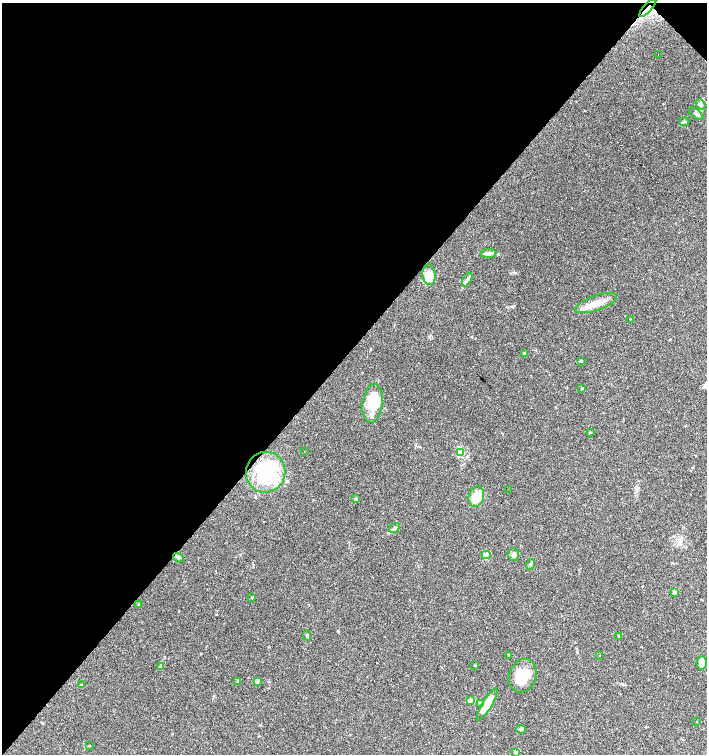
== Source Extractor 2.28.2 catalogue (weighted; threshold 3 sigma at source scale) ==
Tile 2 of 4 x 4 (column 2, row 1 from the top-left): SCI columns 1569-2977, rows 4511-6013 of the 6020 x 6013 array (HDU 1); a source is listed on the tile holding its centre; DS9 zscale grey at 2 x 2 block average (1 PNG px = mean of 2 x 2 image px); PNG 709 x 756 px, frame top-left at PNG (2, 3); each listed source drawn as its Kron ellipse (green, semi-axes under 4 px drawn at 4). Shown black and unused: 46% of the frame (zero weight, under 3 of 4 exposures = <1% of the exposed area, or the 3 px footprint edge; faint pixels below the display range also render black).
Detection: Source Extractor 2.28.2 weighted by HDU 2 'WHT'; one run over the whole footprint, this tile lists its part. Background 0.0878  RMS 0.0058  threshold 0.0263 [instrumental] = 3 sigma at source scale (4.5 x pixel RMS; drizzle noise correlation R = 1.50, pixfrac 1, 0.0396/0.0396 arcsec/px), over >= 5 px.
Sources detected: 63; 3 inside a brighter object's white glare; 11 cosmic-ray / hot-pixel residue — neither listed nor drawn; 2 inside a brighter listed object's ellipse — not listed separately; the other 47 listed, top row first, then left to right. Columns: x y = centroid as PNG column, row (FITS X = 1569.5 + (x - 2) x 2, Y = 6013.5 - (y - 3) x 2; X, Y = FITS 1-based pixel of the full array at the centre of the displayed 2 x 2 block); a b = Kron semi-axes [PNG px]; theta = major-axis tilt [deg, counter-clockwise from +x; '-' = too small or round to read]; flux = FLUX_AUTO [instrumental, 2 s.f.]
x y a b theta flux
648 8 12 3 48 6.1
658 54 2 2 - 0.61
700 104 6 4 -51 4.5
696 114 8 3 -37 3.3
684 122 5 3 - 2
488 254 8 4 6 4.9
429 275 10 6 -81 15
467 280 7 3 60 3.4
596 303 22 7 20 17
630 319 2 2 - 0.53
525 354 3 3 - 2.2
581 361 3 3 - 1.7
582 388 3 2 - 1.2
372 403 19 10 82 31
590 432 3 2 - 0.96
304 451 2 2 - 0.4
461 453 4 2 - 1.6
266 472 20 19 - 94
508 489 2 2 - 0.73
476 497 10 7 77 17
355 499 3 3 - 1.5
394 528 6 3 34 2.5
514 554 6 5 - 4.9
486 555 4 3 - 2
178 557 6 3 -32 2.1
531 564 5 3 - 2.4
674 592 4 4 - 2.5
252 598 3 2 - 0.72
139 605 3 3 - 1.4
307 635 5 3 - 2
619 636 3 3 - 1.4
508 655 3 2 - 0.83
600 655 2 2 - 0.67
702 663 6 5 - 9.1
474 665 2 2 - 0.84
160 667 3 3 - 1.4
523 676 17 13 69 32
238 681 3 3 - 1.7
257 682 3 3 - 1.5
81 685 3 2 - 0.79
471 700 4 2 - 1.7
481 703 4 3 - 1.5
487 704 18 5 59 31
696 721 2 2 - 1.2
521 729 5 4 - 2.5
90 745 2 2 - 1.3
515 752 4 3 - 2
Overlapping masked pixels (flux is a lower limit): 2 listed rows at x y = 648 8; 266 472
Diffuse or blended objects may show on this block-average render without a row.